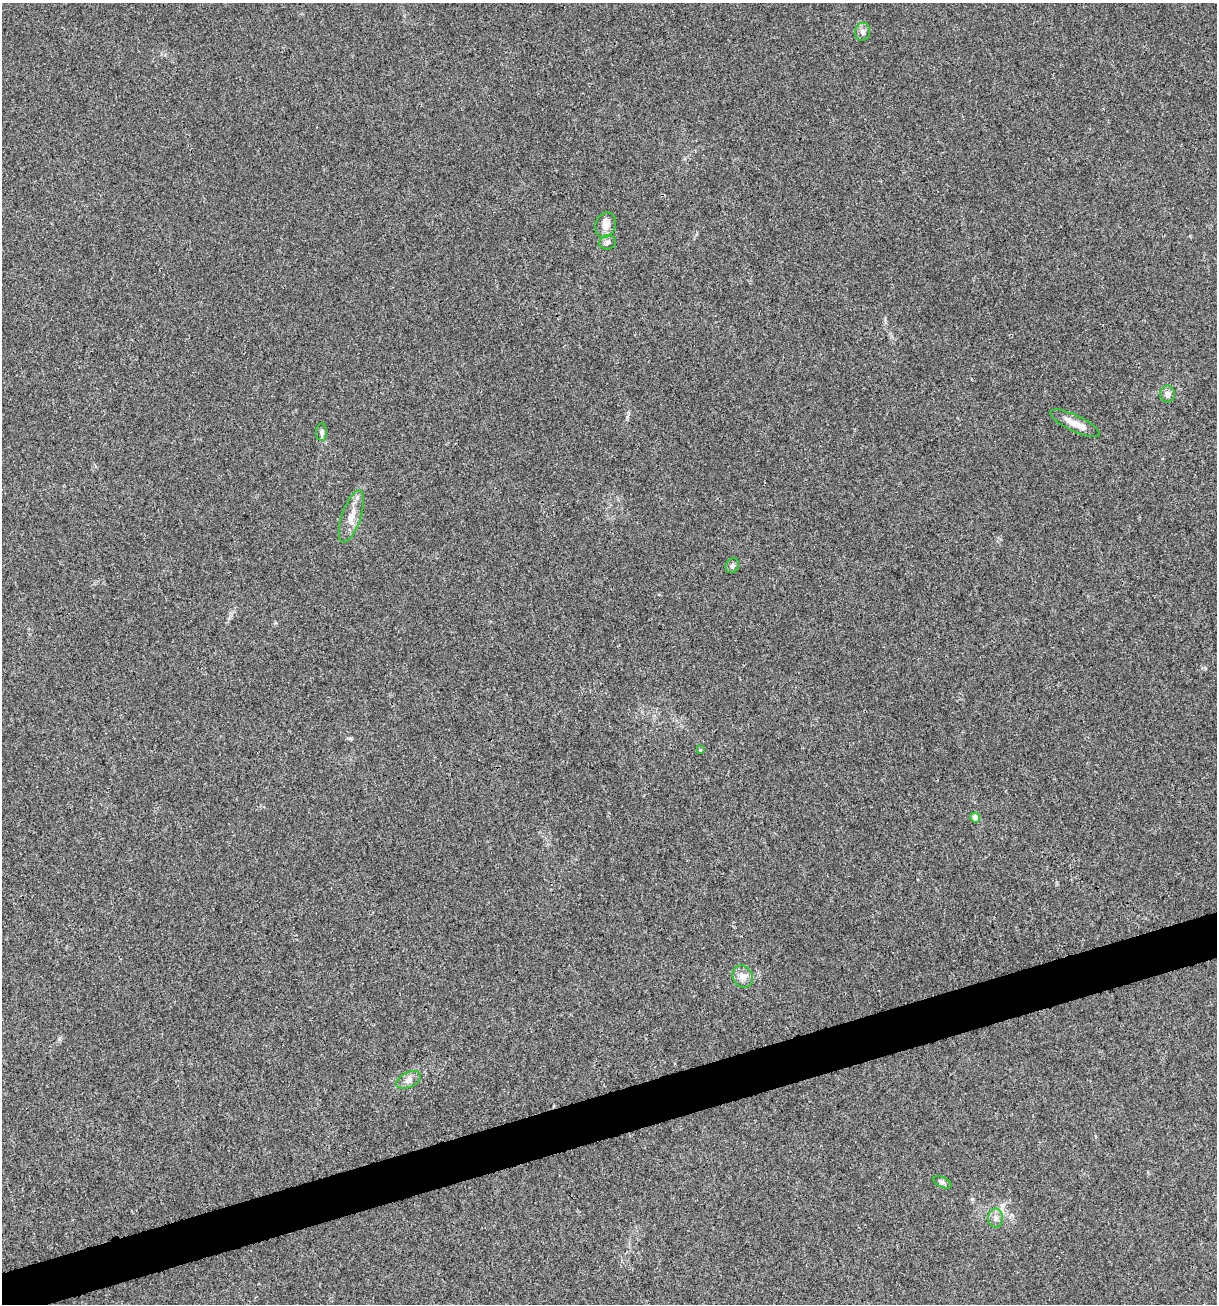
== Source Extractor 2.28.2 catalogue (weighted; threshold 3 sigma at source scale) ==
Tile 7 of 4 x 4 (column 3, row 2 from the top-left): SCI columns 2532-3746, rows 2603-3904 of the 5012 x 5207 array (HDU 1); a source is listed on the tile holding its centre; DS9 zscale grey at full resolution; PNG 1219 x 1306 px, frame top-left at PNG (2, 3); each listed source drawn as its Kron ellipse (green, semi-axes under 4 px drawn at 4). Shown black and unused: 3% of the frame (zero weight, under 3 of 4 exposures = <1% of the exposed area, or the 3 px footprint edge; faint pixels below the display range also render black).
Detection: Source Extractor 2.28.2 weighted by HDU 2 'WHT'; one run over the whole footprint, this tile lists its part. Background 0.00318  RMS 0.0027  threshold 0.0121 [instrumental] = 3 sigma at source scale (4.5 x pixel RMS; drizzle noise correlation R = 1.50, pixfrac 1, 0.0396/0.0396 arcsec/px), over >= 5 px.
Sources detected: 15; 1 inside a brighter listed object's ellipse — not listed separately; the other 14 listed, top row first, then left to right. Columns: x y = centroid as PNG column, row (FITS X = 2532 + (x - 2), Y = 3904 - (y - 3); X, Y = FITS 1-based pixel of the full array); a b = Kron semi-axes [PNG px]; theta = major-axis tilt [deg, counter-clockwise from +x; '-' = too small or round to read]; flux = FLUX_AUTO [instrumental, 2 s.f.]
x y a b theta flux
863 32 9 7 78 1.1
606 225 13 10 69 2.2
607 242 8 7 - 0.83
1168 394 8 7 - 1.4
1075 423 27 8 -25 3.2
322 432 9 5 -90 0.83
351 516 27 9 71 3.6
732 566 8 6 57 0.75
700 750 4 3 - 0.3
975 817 5 4 - 2.1
743 977 11 9 -60 2
409 1080 13 7 25 1.4
942 1182 10 5 -26 0.66
996 1218 10 7 90 1.3
Unlisted compact peaks at least as high as the median listed source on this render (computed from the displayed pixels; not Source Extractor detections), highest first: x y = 972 1199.